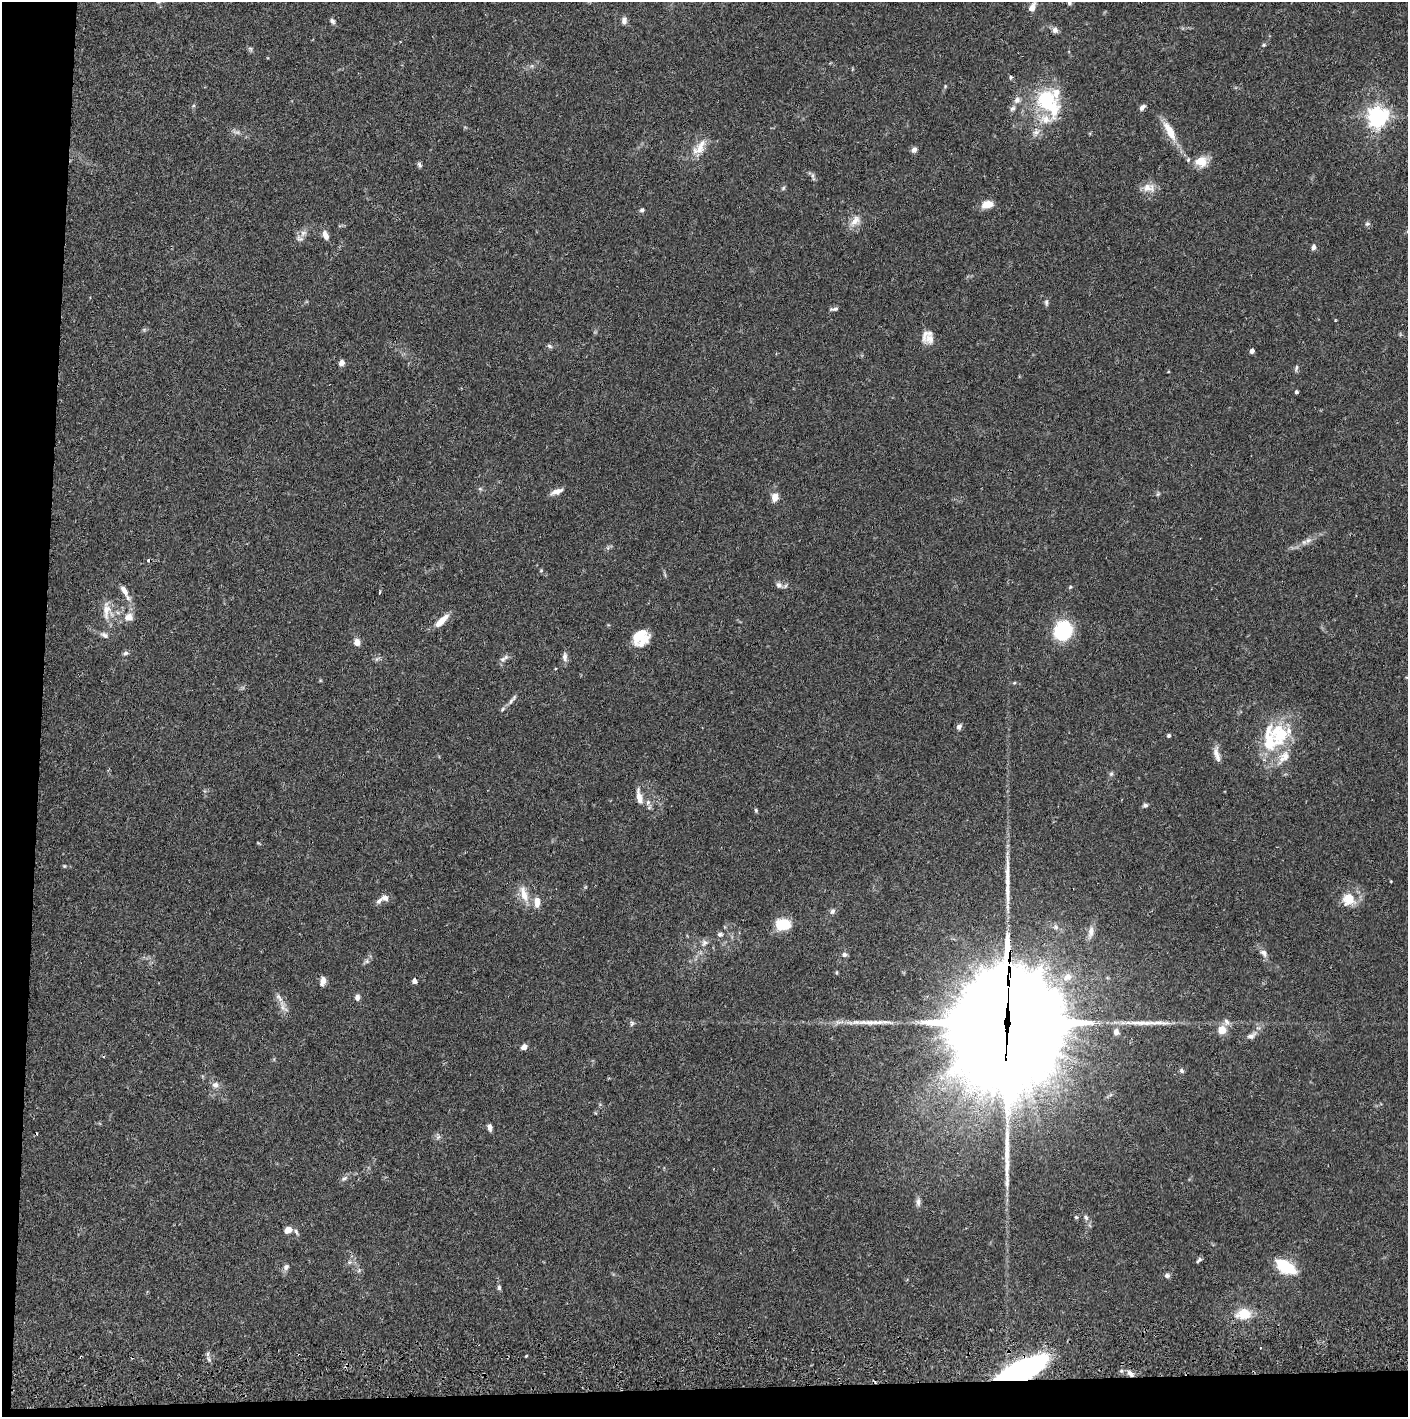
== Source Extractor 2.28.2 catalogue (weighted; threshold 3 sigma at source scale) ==
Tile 7 of 3 x 3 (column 1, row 3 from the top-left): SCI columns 4-1409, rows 57-1471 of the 4227 x 4358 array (HDU 1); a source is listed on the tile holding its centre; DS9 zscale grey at full resolution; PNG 1410 x 1419 px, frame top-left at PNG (2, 2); no overlay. Shown black and unused: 5% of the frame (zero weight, under 2 of 3 exposures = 3% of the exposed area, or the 3 px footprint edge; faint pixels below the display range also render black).
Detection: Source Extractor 2.28.2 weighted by HDU 2 'WHT'; one run over the whole footprint, this tile lists its part. Background 0.068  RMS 0.0048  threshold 0.0218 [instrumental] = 3 sigma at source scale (4.5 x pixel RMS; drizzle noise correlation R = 1.50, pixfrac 1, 0.05/0.05 arcsec/px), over >= 5 px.
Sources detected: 133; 1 too faint to see at this stretch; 3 cosmic-ray / hot-pixel residue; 4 long thin detections or spike segments (spike, bleed or trail) — not listed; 14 inside a brighter listed object's ellipse — not listed separately; the other 111 listed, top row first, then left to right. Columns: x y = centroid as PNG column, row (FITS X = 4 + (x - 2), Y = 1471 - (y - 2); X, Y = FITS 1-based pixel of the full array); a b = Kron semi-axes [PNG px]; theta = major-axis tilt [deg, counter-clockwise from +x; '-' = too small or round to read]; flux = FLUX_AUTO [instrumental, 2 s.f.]
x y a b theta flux
1069 3 6 5 - 0.89
1032 8 10 6 61 3.8
332 21 8 6 -44 1.2
624 21 8 6 89 2
1055 30 7 7 - 2
1264 45 6 4 20 0.68
250 49 8 4 -45 0.86
1011 77 5 4 - 0.81
1046 101 37 27 -48 31
1142 107 8 5 47 1.7
1013 108 8 6 42 1.5
1377 117 7 7 - 260
1170 131 29 9 -61 8.9
1036 132 11 7 26 2.4
699 148 25 11 54 7.1
914 150 7 6 - 1.7
1201 161 16 13 2 6.7
419 165 7 5 -70 1.1
813 176 13 4 -79 1.1
783 188 7 4 46 0.69
1149 188 18 11 -3 4.7
987 204 14 9 14 5.2
642 210 5 5 - 1.1
855 221 18 10 46 4.7
1367 224 7 6 - 1
303 233 10 7 34 2.3
325 235 11 6 -70 3.1
1313 247 7 5 69 1.6
1046 302 7 5 -78 1
834 309 11 5 9 1.3
926 335 21 11 56 4
550 346 7 5 -28 1
1252 351 4 4 - 1.9
341 363 5 4 - 3.4
1296 368 11 4 77 1.1
1296 392 4 3 - 1
557 491 17 6 18 2.9
1158 494 6 4 71 0.64
775 497 9 7 70 4.3
1308 540 10 7 36 2.2
541 571 5 3 - 0.47
779 585 9 7 -39 1.8
124 590 14 6 -59 3.6
379 592 4 2 - 0.53
106 610 28 10 88 6.6
129 617 12 11 - 4.2
442 621 20 7 44 5.7
1063 630 22 19 68 24
639 636 18 13 13 10
357 642 7 6 - 3.6
125 653 7 5 5 1.1
565 657 13 6 -87 2.1
502 659 8 7 - 1.6
1014 683 5 3 - 0.5
511 701 14 5 53 1.9
959 727 8 6 46 1.5
1169 736 5 4 - 0.9
1269 742 36 31 17 26
1217 755 20 7 -77 3.4
1111 774 6 5 - 0.86
639 796 21 7 -77 4
648 802 8 6 74 1.8
1145 805 7 5 8 1
756 810 6 4 -70 0.66
64 866 5 4 - 0.5
1391 881 3 2 - 0.35
524 894 23 9 -73 6.4
385 898 9 7 -5 2.5
1348 899 17 17 - 8.4
537 902 13 7 -89 3.9
832 911 7 6 - 1.4
782 924 14 10 1 15
1091 932 17 7 81 3
720 934 8 6 0 1.1
704 943 8 8 - 1.8
1264 953 13 8 -52 2.5
844 955 7 7 - 1.3
367 961 6 5 - 1.1
1067 977 13 10 16 4.6
323 981 11 6 78 2.5
414 981 4 4 - 2.4
278 996 6 6 - 1.2
357 998 7 5 81 2
284 1008 15 6 -40 2.5
1226 1022 10 7 -63 2
632 1023 8 5 88 1.1
1007 1023 61 31 86 21000
1142 1023 14 6 7 3
1222 1030 8 8 - 6.4
1116 1032 8 6 -89 1.8
1251 1036 13 7 28 2.3
524 1047 7 5 38 2.3
1182 1071 6 5 - 0.99
215 1085 9 8 - 2.3
489 1127 8 5 -77 1.8
438 1137 8 5 45 1.1
344 1178 11 5 30 1.4
918 1202 12 6 -90 1.8
1076 1217 5 4 - 0.57
1086 1217 8 6 -52 1.3
288 1230 8 7 - 4.1
1199 1260 8 4 46 1
349 1262 6 4 -72 0.76
286 1267 8 7 - 1.6
1286 1267 19 10 -31 22
1167 1275 7 6 - 1.3
499 1288 7 5 -89 0.98
1244 1314 16 11 4 11
526 1356 3 3 - 0.69
1020 1371 40 13 25 170
1130 1374 11 6 -48 2.1
Overlapping masked pixels (flux is a lower limit): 3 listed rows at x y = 1007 1023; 1020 1371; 1130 1374
Isophote crosses this tile's border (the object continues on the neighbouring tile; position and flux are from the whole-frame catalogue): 1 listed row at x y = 1069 3